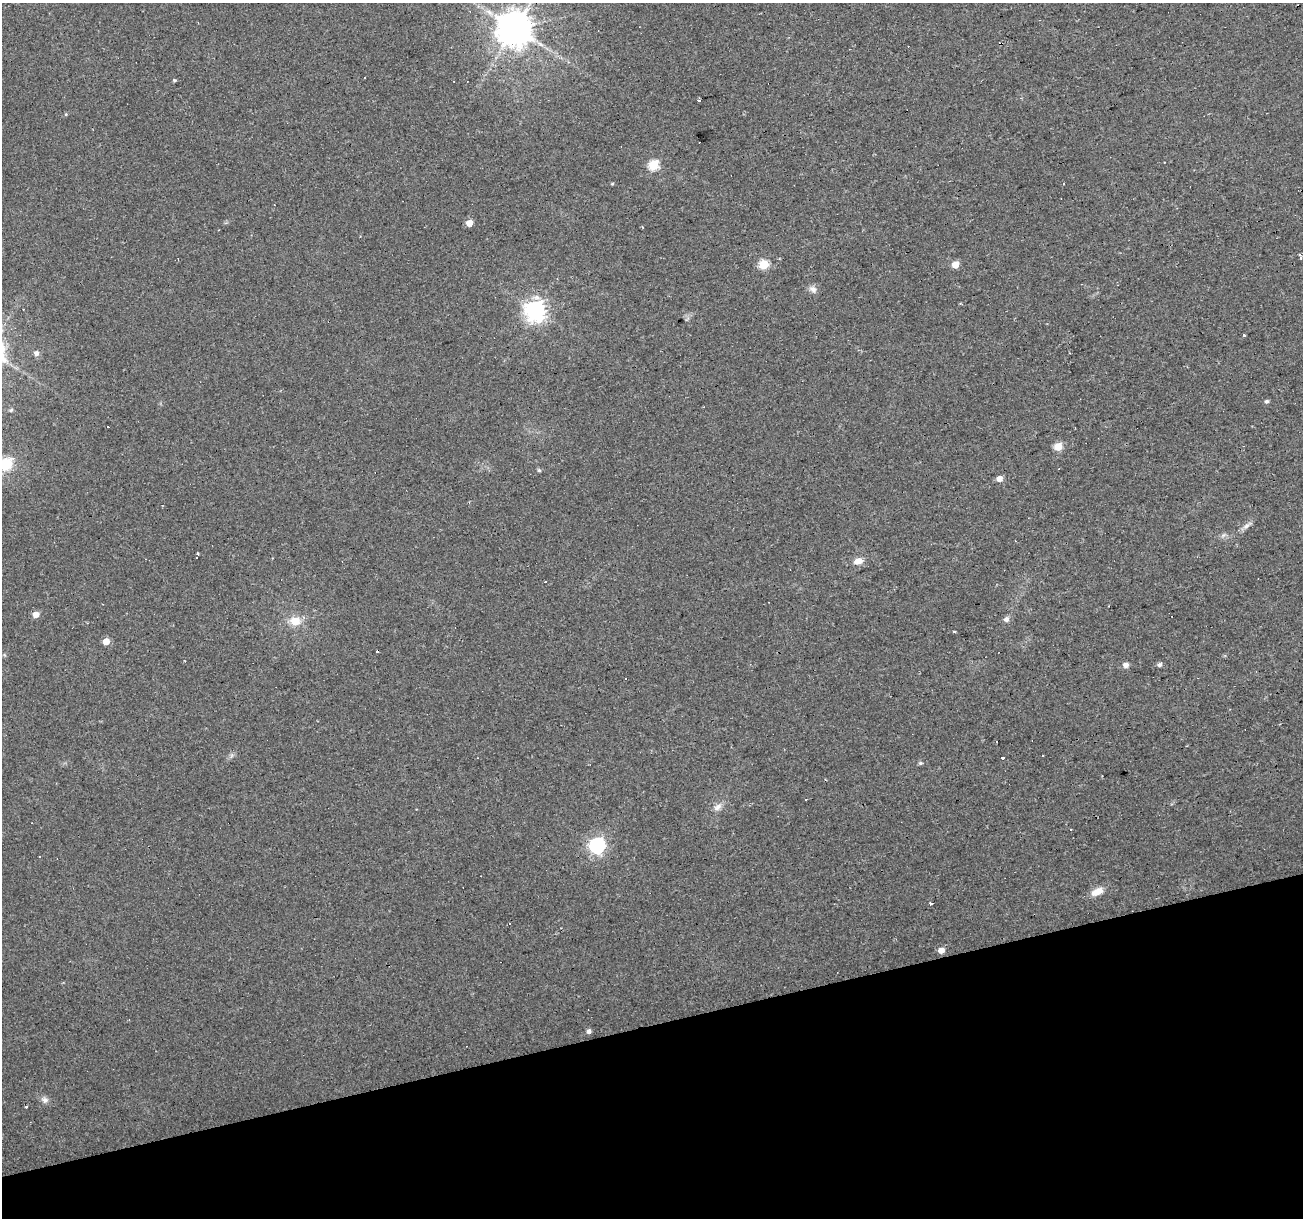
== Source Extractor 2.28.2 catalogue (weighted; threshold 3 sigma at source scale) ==
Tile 14 of 4 x 4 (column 2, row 4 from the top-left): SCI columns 1302-2602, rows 48-1263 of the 5204 x 5007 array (HDU 1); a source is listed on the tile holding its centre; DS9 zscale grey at full resolution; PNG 1305 x 1220 px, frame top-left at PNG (2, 3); no overlay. Shown black and unused: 16% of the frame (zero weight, under 2 of 3 exposures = <1% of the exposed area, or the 3 px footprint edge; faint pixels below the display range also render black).
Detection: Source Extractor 2.28.2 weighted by HDU 2 'WHT'; one run over the whole footprint, this tile lists its part. Background 0.0333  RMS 0.0067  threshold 0.0302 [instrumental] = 3 sigma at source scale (4.5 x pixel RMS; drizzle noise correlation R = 1.50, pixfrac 1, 0.0396/0.0396 arcsec/px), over >= 5 px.
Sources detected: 62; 15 cosmic-ray / hot-pixel residue — not listed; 2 inside a brighter listed object's ellipse — not listed separately; the other 45 listed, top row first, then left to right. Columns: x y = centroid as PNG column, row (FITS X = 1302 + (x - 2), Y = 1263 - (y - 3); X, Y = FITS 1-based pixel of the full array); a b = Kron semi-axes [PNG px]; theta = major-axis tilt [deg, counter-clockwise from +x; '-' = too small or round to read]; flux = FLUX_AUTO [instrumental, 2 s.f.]
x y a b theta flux
514 28 10 9 - 1800
365 77 2 2 - 0.85
175 80 5 4 - 0.83
699 100 5 3 - 0.97
66 114 5 3 - 0.63
653 165 6 5 - 41
612 184 4 4 - 0.72
469 223 5 4 - 8.8
1300 257 4 3 - 0.97
763 265 5 5 - 30
955 265 5 5 - 10
813 289 11 8 -38 3.2
535 310 7 7 - 430
1244 335 3 3 - 2.3
36 353 6 5 - 2.7
1267 401 4 4 - 1.8
11 410 5 5 - 0.95
1058 446 5 5 - 18
6 464 17 14 41 17
539 470 5 4 - 0.94
999 479 5 5 - 5.8
1246 526 12 6 44 2.9
1223 535 9 3 45 1.2
198 554 3 3 - 3.4
858 561 11 7 13 5.2
35 614 5 5 - 7.6
1006 619 6 6 - 2.8
295 621 16 12 -9 9.5
954 631 4 3 - 0.58
106 642 5 5 - 8.7
1125 665 5 4 - 4.5
1159 665 5 4 - 2.3
1002 758 4 3 - 2.7
920 763 6 4 19 1
805 799 3 2 - 0.6
718 806 13 7 39 3.8
1071 829 3 2 - 0.56
597 845 7 6 - 200
39 856 2 2 - 0.68
1097 891 16 8 25 6.9
931 904 3 3 - 2.4
941 950 5 5 - 5.4
588 1031 5 4 - 2.2
45 1100 10 8 -21 2.8
26 1107 3 2 - 0.61
Isophote crosses this tile's border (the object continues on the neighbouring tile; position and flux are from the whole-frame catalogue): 1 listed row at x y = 6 464